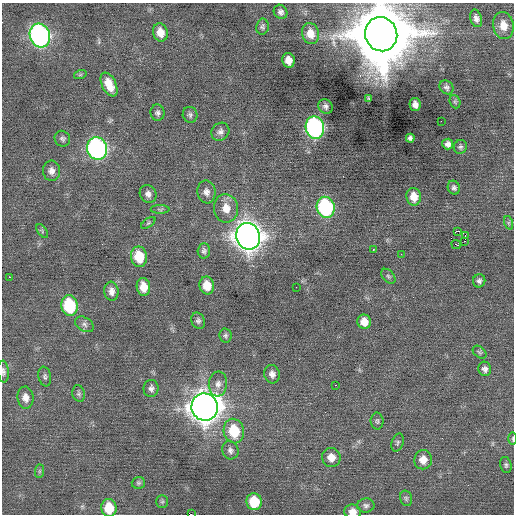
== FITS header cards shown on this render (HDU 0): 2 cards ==
NAXIS1  =                  512 / Axis length
NAXIS2  =                  512 / Axis length

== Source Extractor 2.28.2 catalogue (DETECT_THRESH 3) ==
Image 512 x 512 px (HDU 0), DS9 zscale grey, 1 PNG px = 1 image px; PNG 516 x 516 px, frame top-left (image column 1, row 512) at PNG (2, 3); each listed source drawn as its Kron ellipse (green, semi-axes under 4 px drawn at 4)
Background 0.0151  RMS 0.74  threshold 2.22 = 3 sigma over >= 5 px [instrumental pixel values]
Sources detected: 86; all 86 listed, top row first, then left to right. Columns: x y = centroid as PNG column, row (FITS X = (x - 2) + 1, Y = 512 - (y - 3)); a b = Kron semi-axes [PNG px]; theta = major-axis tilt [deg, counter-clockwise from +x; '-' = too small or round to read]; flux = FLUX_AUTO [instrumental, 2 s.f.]
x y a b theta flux
280 12 7 6 - 170
476 18 9 6 -74 200
503 25 13 10 -79 720
262 27 8 6 80 120
160 33 9 7 -73 530
310 33 10 8 -77 550
381 34 17 16 - 510000
40 36 12 10 -72 16000
288 60 7 6 - 410
80 75 6 4 19 74
109 85 13 7 -65 750
446 87 7 6 - 140
369 99 4 3 - 70
455 102 7 5 -69 80
415 104 7 5 -79 270
325 106 8 7 - 170
157 113 8 7 - 150
190 115 8 7 - 140
441 121 2 2 - 210
315 128 11 9 -78 13000
220 132 10 8 44 210
410 138 4 4 - 200
62 139 8 7 - 140
448 144 5 5 - 200
460 147 7 6 - 110
97 148 11 10 - 14000
51 171 10 8 -86 290
454 188 7 6 - 140
206 192 11 9 -81 270
148 194 9 8 - 230
414 197 9 7 -81 580
326 207 10 9 - 6300
226 208 14 12 -82 640
160 209 9 4 0 79
148 223 8 4 36 90
509 223 7 4 -71 80
42 231 8 4 -55 79
458 231 3 2 - 300
465 235 3 2 - 450
248 236 13 12 - 59000
464 241 2 2 - 44
456 244 5 2 - 250
373 250 3 2 - 360
204 251 7 6 - 140
401 254 2 2 - 130
139 257 10 8 -80 1500
388 276 9 5 -48 100
9 277 2 2 - 330
479 281 6 6 - 160
207 286 9 7 -78 770
143 287 9 6 -81 670
296 287 3 2 - 33
111 291 9 7 -84 280
69 306 10 8 -79 3000
198 321 8 6 -66 150
364 322 7 7 - 520
84 324 10 6 -32 190
226 336 7 6 - 110
480 352 8 5 -41 91
485 369 7 6 - 190
3 372 11 5 -85 150
272 374 9 7 -74 250
45 377 10 6 -79 130
218 384 12 9 84 320
335 385 2 2 - 240
151 388 8 7 - 200
79 394 8 6 -74 100
25 398 11 8 -83 360
205 407 13 13 - 70000
377 421 8 6 -89 110
234 431 12 10 -76 1700
513 439 6 3 -89 63
397 443 9 6 72 110
230 450 9 8 - 190
331 457 9 9 - 500
423 460 9 8 - 480
506 465 8 5 -77 120
39 471 7 4 89 85
138 483 6 6 - 95
406 498 8 6 -75 110
162 502 6 5 - 88
254 502 8 7 - 1600
366 506 8 7 - 150
109 508 9 7 -85 1200
353 512 8 7 - 410
191 514 2 2 - 20
At the frame edge (FLAGS 8, measured only in part): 6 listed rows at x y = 381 34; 3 372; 513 439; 109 508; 353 512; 191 514